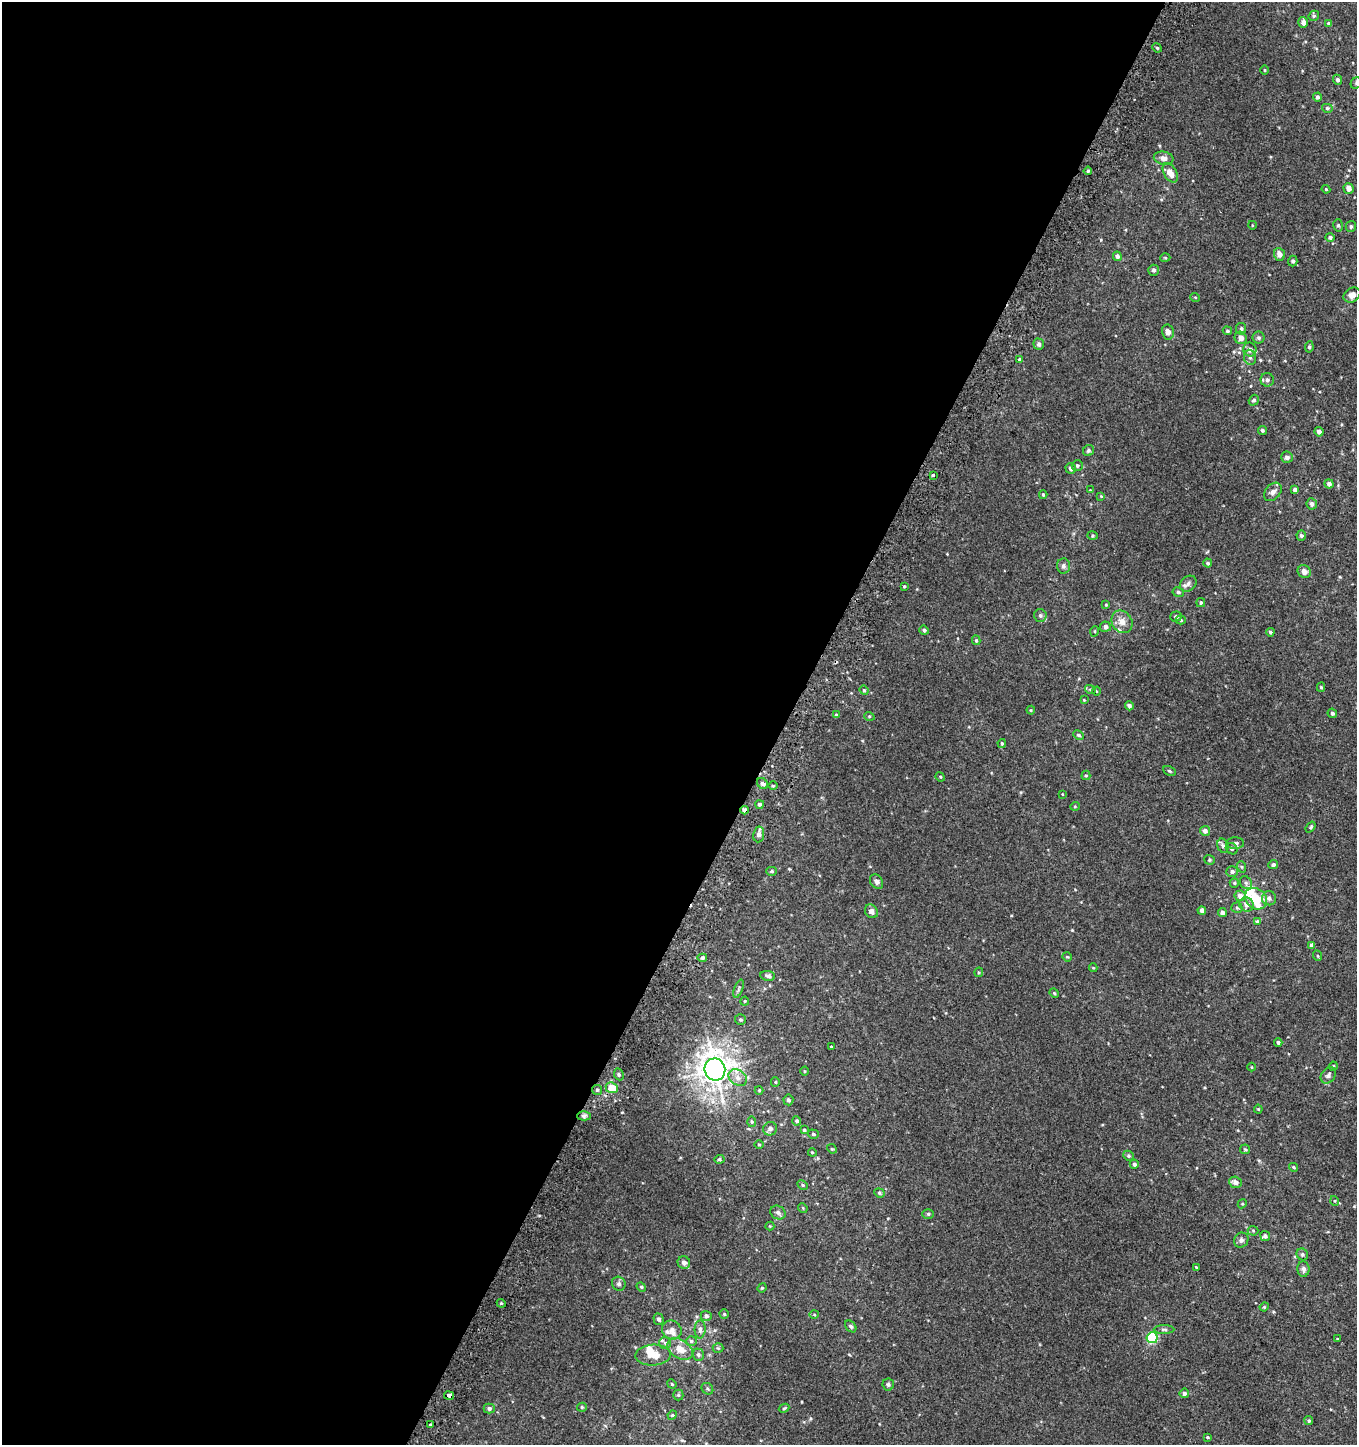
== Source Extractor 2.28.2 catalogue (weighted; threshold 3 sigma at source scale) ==
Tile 5 of 4 x 4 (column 1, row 2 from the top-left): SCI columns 239-1593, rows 2937-4379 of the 5980 x 5884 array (HDU 1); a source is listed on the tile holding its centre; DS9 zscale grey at full resolution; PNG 1359 x 1447 px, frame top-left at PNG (2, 2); each listed source drawn as its Kron ellipse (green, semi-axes under 4 px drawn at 4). Shown black and unused: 58% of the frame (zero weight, under 2 of 3 exposures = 3% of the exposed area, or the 3 px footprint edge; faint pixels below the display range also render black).
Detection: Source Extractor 2.28.2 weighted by HDU 2 'WHT'; one run over the whole footprint, this tile lists its part. Background 0.00475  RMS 0.0058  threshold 0.026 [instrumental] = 3 sigma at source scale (4.5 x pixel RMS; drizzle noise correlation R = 1.50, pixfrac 1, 0.0396/0.0396 arcsec/px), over >= 5 px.
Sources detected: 218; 1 inside a brighter object's white glare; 2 cosmic-ray / hot-pixel residue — neither listed nor drawn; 11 inside a brighter listed object's ellipse — not listed separately; the other 204 listed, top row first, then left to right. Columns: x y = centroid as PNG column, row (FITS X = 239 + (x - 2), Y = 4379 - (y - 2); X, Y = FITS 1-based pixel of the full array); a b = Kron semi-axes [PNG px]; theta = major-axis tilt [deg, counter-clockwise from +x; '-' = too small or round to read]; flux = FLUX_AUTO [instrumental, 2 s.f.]
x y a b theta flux
1314 16 5 5 - 0.81
1303 22 5 5 - 2.5
1328 23 4 4 - 0.93
1157 48 5 4 - 0.79
1265 70 5 3 - 0.52
1337 80 5 4 - 1.4
1356 83 6 5 - 0.97
1317 97 4 4 - 1.3
1327 108 5 4 - 0.94
1164 158 10 6 -10 3.4
1088 171 4 4 - 0.85
1170 173 10 6 -60 5.1
1349 188 5 5 - 3.2
1326 189 4 4 - 0.46
1252 225 4 2 - 0.36
1338 225 6 5 - 0.9
1351 226 5 5 - 0.96
1330 237 4 4 - 1.3
1279 254 6 5 - 3.1
1117 256 5 4 - 1.8
1165 258 5 3 - 0.49
1293 261 5 4 - 1.2
1154 270 5 5 - 1.3
1352 295 9 6 34 3.4
1195 297 5 3 - 0.43
1241 329 6 5 - 1
1227 331 5 4 - 0.69
1168 332 7 6 - 2.8
1241 338 6 6 - 3.3
1259 338 6 6 - 1.1
1039 344 5 5 - 1.7
1309 347 6 4 82 1
1250 350 7 6 - 2.6
1250 357 8 6 -74 1.6
1019 359 4 4 - 0.97
1267 380 7 6 - 1.8
1254 400 5 4 - 1.1
1262 430 4 4 - 0.94
1319 432 5 4 - 2.1
1088 451 6 5 - 1.1
1287 457 6 5 - 1.8
1077 466 5 5 - 0.97
1071 468 5 5 - 1.9
933 475 3 3 - 19
1329 484 4 4 - 2
1090 490 3 3 - 0.39
1295 490 4 4 - 2.3
1273 492 10 7 48 2.7
1043 495 4 3 - 0.7
1101 496 4 4 - 0.48
1312 504 5 5 - 1.9
1092 535 5 4 - 0.68
1301 535 5 5 - 1.5
1208 563 4 4 - 1
1063 566 7 6 - 1.6
1304 572 7 6 - 3.1
1188 584 9 7 41 2.1
904 586 3 2 - 0.64
1178 592 6 4 -11 1.2
1201 603 4 4 - 0.82
1106 605 4 4 - 0.63
1040 615 6 6 - 1.4
1176 616 6 5 - 1
1181 620 5 4 - 0.77
1122 622 12 10 -58 4.4
1105 627 5 5 - 1.8
924 630 5 4 - 1.2
1095 631 5 3 - 0.51
1270 632 4 4 - 1
976 640 5 4 - 0.82
1321 687 4 4 - 0.7
1090 689 5 3 - 0.58
864 690 5 4 - 0.75
1096 691 4 3 - 0.47
1084 700 4 4 - 0.42
1129 706 4 4 - 1.4
1031 710 4 4 - 0.53
1332 713 5 4 - 1.1
836 715 3 3 - 0.77
869 716 5 3 - 0.53
1079 735 6 4 -26 0.85
1002 743 4 4 - 0.84
1169 771 6 4 -28 0.81
1086 775 5 4 - 0.68
940 777 5 4 - 0.66
762 784 6 5 - 1.4
773 786 5 3 - 0.61
1062 794 3 2 - 0.33
760 804 4 4 - 1.5
1075 806 5 3 - 0.46
745 810 4 4 - 2.4
1311 827 6 4 53 0.81
1205 831 5 5 - 2.3
759 834 8 5 81 3
1235 843 9 6 1 1.6
1223 846 7 5 -72 1.3
1232 849 6 5 - 1.2
1209 860 5 4 - 0.74
1273 864 5 4 - 1.4
1242 867 6 4 -71 0.71
772 871 5 4 - 0.83
1232 872 5 5 - 1.5
876 882 8 6 -56 1.9
1234 883 5 4 - 0.68
1246 883 7 5 -57 1.2
1240 896 5 5 - 3.1
1269 898 7 7 - 1.9
1256 899 12 10 -41 17
1246 904 7 7 - 3.1
1237 908 5 5 - 0.94
871 911 7 6 - 2.3
1202 911 4 4 - 2.6
1222 913 4 4 - 2
1257 921 4 4 - 0.6
1311 945 4 3 - 1.5
1318 956 5 3 - 0.62
1067 957 5 4 - 0.66
702 958 5 4 - 1.1
1093 968 4 4 - 0.47
979 972 5 4 - 0.69
768 976 7 5 -8 1.6
739 989 10 3 69 1
1054 993 5 4 - 0.67
745 1001 4 4 - 0.52
740 1019 5 5 - 1
1278 1042 4 4 - 1.2
831 1047 3 3 - 2.5
1333 1066 5 4 - 0.62
1251 1067 4 3 - 0.39
715 1069 11 10 - 650
804 1071 4 3 - 0.5
619 1074 6 4 -68 1
1328 1075 9 6 52 1.8
738 1078 10 7 -34 3.5
775 1082 5 4 - 0.71
612 1088 6 5 - 11
597 1090 5 5 - 0.96
759 1090 4 4 - 0.55
788 1100 5 5 - 1.4
1258 1109 4 4 - 0.58
584 1116 7 4 2 1.2
797 1121 4 4 - 1.1
752 1122 5 4 - 0.76
770 1129 7 6 - 2.2
804 1130 3 3 - 0.78
813 1134 5 4 - 0.85
759 1145 5 3 - 0.47
832 1149 5 4 - 0.59
1245 1149 5 4 - 0.65
812 1152 4 3 - 0.49
1128 1156 5 4 - 0.88
719 1159 5 4 - 0.83
1134 1164 4 4 - 1.3
1293 1167 5 4 - 0.82
1235 1182 6 5 - 2.5
803 1185 6 4 -28 0.85
879 1193 5 4 - 0.79
1335 1201 5 3 - 0.48
1242 1204 5 3 - 0.56
803 1208 5 4 - 0.58
778 1213 8 6 -30 1.7
928 1214 6 5 - 0.93
770 1226 4 4 - 0.49
1253 1231 5 5 - 0.7
1265 1236 5 4 - 1.2
1241 1240 8 7 - 1.9
1302 1254 6 5 - 1.2
684 1263 6 6 - 2.4
1196 1267 3 3 - 4.2
1303 1269 8 6 -88 1.9
619 1284 7 6 - 1.4
641 1287 5 4 - 0.83
762 1288 4 4 - 0.56
501 1303 4 3 - 0.56
1264 1307 4 3 - 0.63
724 1314 4 4 - 0.71
814 1315 5 3 - 0.55
706 1316 5 5 - 1.6
659 1319 5 5 - 1.6
851 1326 7 4 -50 1.1
700 1329 9 5 86 1.8
1164 1329 10 4 -1 1.3
672 1330 10 9 - 3.2
1152 1338 5 5 - 45
1337 1339 3 2 - 0.55
691 1341 5 4 - 0.97
665 1343 6 6 - 1.4
718 1348 5 5 - 0.83
680 1349 14 9 -32 6.9
653 1355 18 10 2 8.6
698 1355 6 5 - 1.1
672 1384 5 4 - 0.62
888 1384 6 5 - 1.3
707 1389 6 5 - 0.94
1184 1393 5 4 - 1.5
678 1395 5 5 - 0.74
449 1396 5 3 - 5.9
582 1407 5 4 - 0.86
489 1408 5 5 - 1.4
784 1408 5 4 - 0.66
672 1415 5 4 - 0.63
1309 1421 4 4 - 0.91
430 1425 3 3 - 0.64
1207 1437 3 3 - 0.61
Overlapping masked pixels (flux is a lower limit): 2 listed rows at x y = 745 810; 449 1396
Isophote crosses this tile's border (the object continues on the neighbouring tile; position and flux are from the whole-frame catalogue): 1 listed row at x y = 1356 83